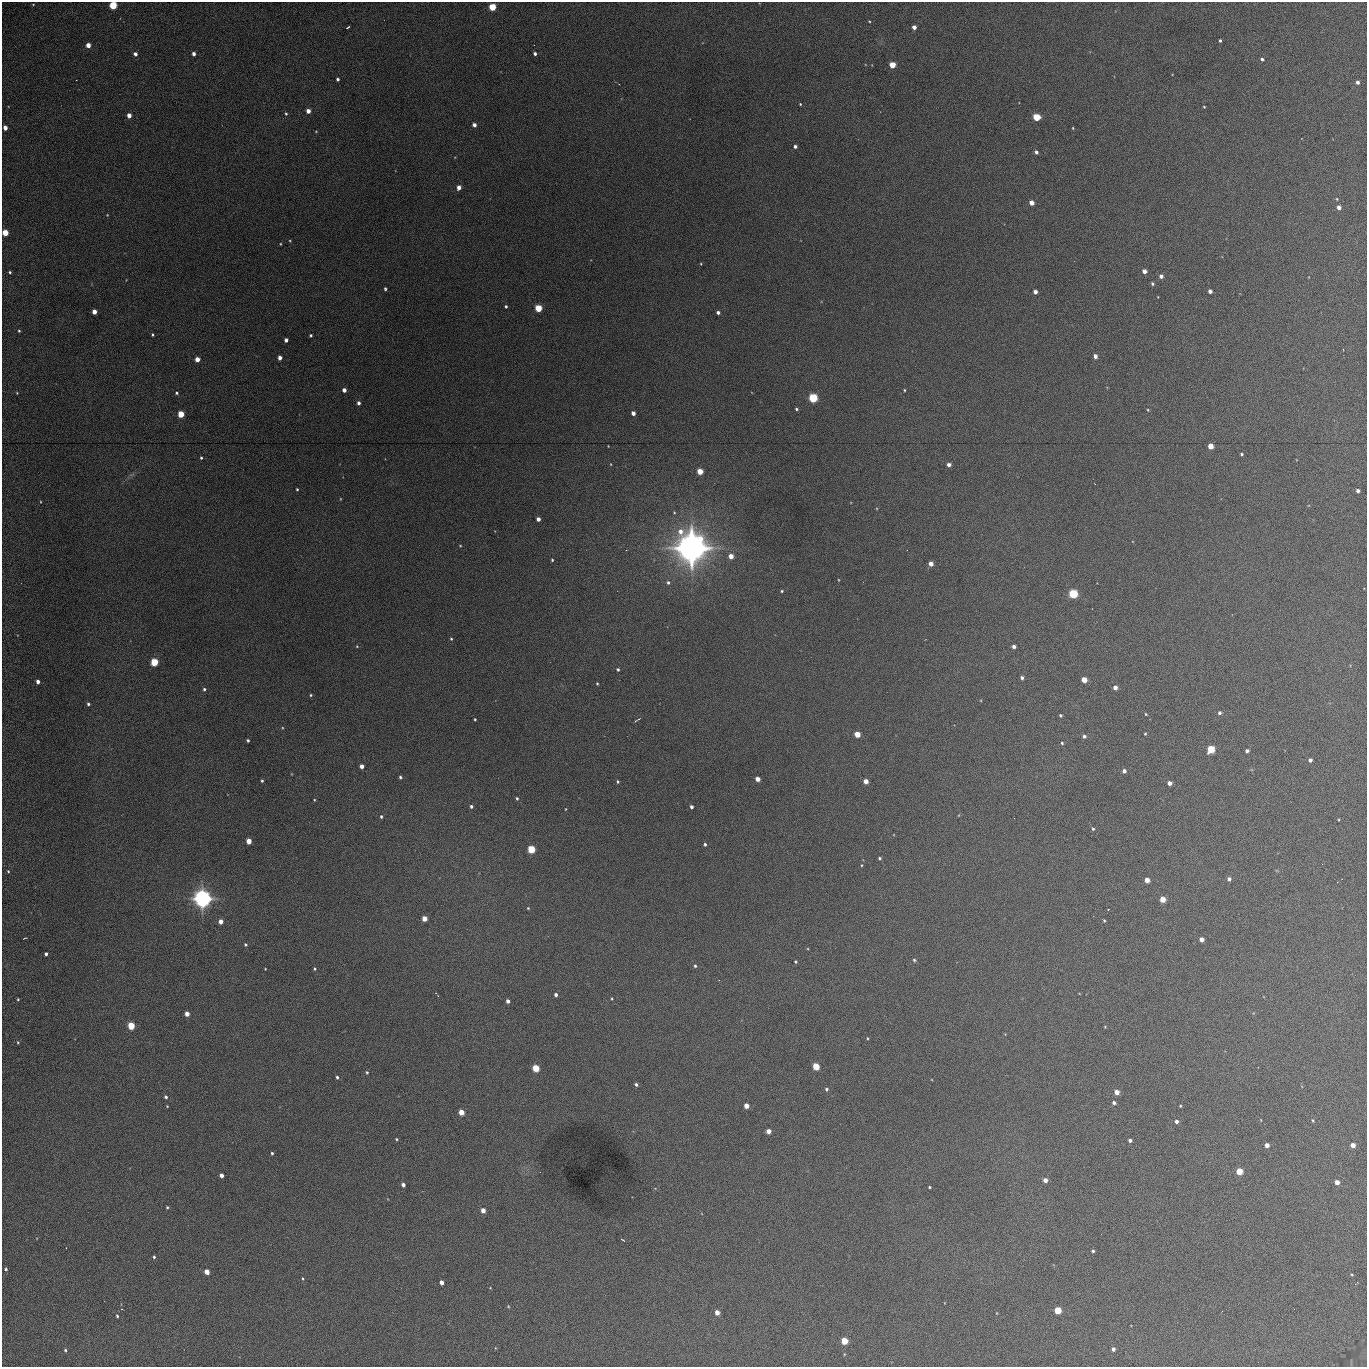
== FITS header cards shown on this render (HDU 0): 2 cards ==
NAXIS1  =                 1365 /fastest changing axis
NAXIS2  =                 1365 /next to fastest changing axis

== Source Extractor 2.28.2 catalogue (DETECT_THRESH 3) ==
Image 1365 x 1365 px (HDU 0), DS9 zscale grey, 1 PNG px = 1 image px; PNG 1369 x 1369 px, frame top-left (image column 1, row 1365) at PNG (2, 2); no overlay
Background 633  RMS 78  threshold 233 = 3 sigma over >= 5 px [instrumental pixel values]
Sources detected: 207; all 207 listed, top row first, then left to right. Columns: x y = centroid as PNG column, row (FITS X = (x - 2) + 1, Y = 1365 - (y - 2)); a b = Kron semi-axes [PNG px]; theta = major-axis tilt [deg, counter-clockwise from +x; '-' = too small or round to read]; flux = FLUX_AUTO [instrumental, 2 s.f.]
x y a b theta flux
33 4 3 2 - 4.2e+03
113 5 5 4 - 3.2e+05
492 7 5 4 - 2.3e+05
869 21 3 2 - 4.4e+03
348 27 4 2 - 7.2e+03
914 27 4 4 - 2.9e+04
1220 40 3 3 - 9.6e+03
88 45 4 4 - 5.1e+04
535 53 3 3 - 1.5e+04
135 54 4 4 - 2.3e+04
194 54 4 3 - 2.1e+04
1262 59 4 3 - 1.2e+04
892 65 4 4 - 1.2e+05
338 79 4 3 - 1.2e+04
1357 82 4 4 - 1.8e+04
800 104 3 3 - 4.8e+03
1204 107 3 2 - 4.4e+03
308 111 4 4 - 3.7e+04
286 114 4 4 - 6.8e+03
129 115 4 4 - 3.7e+04
1036 117 5 4 - 2.2e+05
474 125 4 4 - 2.5e+04
5 128 4 4 - 4.2e+04
1073 128 3 2 - 4.1e+03
316 131 4 3 - 3.8e+03
795 146 4 3 - 1.7e+04
1036 152 4 3 - 1.6e+04
459 187 4 4 - 3.8e+04
1337 199 4 4 - 5.0e+03
1031 203 4 4 - 4.7e+04
1339 207 4 4 - 3.6e+04
107 215 4 3 - 4.1e+03
5 233 4 4 - 1.4e+05
290 241 3 3 - 4.3e+03
280 244 3 3 - 4.3e+03
701 264 3 2 - 3.9e+03
1144 271 4 4 - 3.5e+04
10 272 3 3 - 7.4e+03
1161 276 4 4 - 2.3e+04
1152 284 4 3 - 9.6e+03
385 289 4 3 - 9.0e+03
1210 291 4 4 - 2.2e+04
1035 292 4 4 - 2.7e+04
506 306 3 3 - 8.3e+03
538 308 5 4 - 2.0e+05
94 312 4 4 - 5.7e+04
718 312 4 3 - 1.6e+04
19 331 3 3 - 6.4e+03
152 335 3 3 - 6.9e+03
311 335 3 3 - 8.3e+03
286 340 4 4 - 2.1e+04
1095 356 5 4 - 2.2e+04
280 358 4 4 - 2.8e+04
197 359 4 4 - 5.3e+04
344 390 4 4 - 2.7e+04
904 390 3 2 - 4.9e+03
17 393 3 2 - 4.1e+03
177 393 4 4 - 8.2e+03
813 398 5 5 - 4.6e+05
359 403 4 4 - 1.6e+04
796 409 3 3 - 8.3e+03
1148 410 3 3 - 4.9e+03
633 413 4 4 - 2.8e+04
181 414 5 4 - 1.4e+05
608 446 2 2 - 3.1e+03
1210 446 4 4 - 7.7e+04
1242 454 3 3 - 7.3e+03
201 458 4 3 - 7.1e+03
611 464 4 2 - 3.6e+03
949 465 4 4 - 2.4e+04
700 471 4 4 - 1.1e+05
132 475 10 3 21 1.0e+04
297 489 3 3 - 6.6e+03
1358 491 4 4 - 1.9e+04
340 499 4 3 - 3.8e+03
538 519 4 4 - 2.8e+04
460 546 4 3 - 4.2e+03
691 548 15 15 - 4.9e+06
731 556 5 4 - 5.3e+04
552 560 3 3 - 6.3e+03
931 564 4 4 - 4.2e+04
838 580 3 2 - 3.5e+03
668 582 5 4 - 1.1e+04
782 591 3 3 - 6.4e+03
1073 594 5 5 - 4.1e+05
451 639 4 3 - 6.3e+03
357 646 4 4 - 4.9e+03
1014 646 4 3 - 1.9e+04
154 662 5 4 - 2.6e+05
618 669 3 3 - 9.1e+03
1022 678 4 3 - 1.5e+04
1084 680 4 4 - 7.4e+04
38 682 4 3 - 3.0e+04
597 684 3 2 - 5.4e+03
1115 687 4 4 - 3.2e+04
204 689 4 4 - 9.9e+03
311 695 4 3 - 6.4e+03
88 704 4 4 - 1.0e+04
1219 713 4 4 - 1.4e+04
1146 714 4 3 - 4.8e+03
1060 715 3 3 - 7.8e+03
475 719 3 2 - 6.0e+03
637 720 7 2 30 6.6e+03
282 728 4 3 - 4.2e+03
857 734 4 4 - 9.3e+04
1145 734 3 3 - 5.6e+03
1084 736 4 4 - 1.6e+04
248 740 3 3 - 9.3e+03
1062 743 4 4 - 6.9e+03
1211 749 5 5 - 1.9e+05
1247 751 4 3 - 1.7e+04
1310 760 4 4 - 1.7e+04
362 766 4 4 - 2.8e+04
1124 771 5 4 - 2.0e+04
400 777 4 3 - 9.7e+03
757 779 4 4 - 4.4e+04
262 781 3 3 - 7.7e+03
866 781 4 4 - 4.7e+04
618 782 3 3 - 7.5e+03
1169 783 4 4 - 3.4e+04
517 798 4 3 - 7.5e+03
314 800 3 3 - 4.5e+03
471 806 4 4 - 1.3e+04
691 807 4 3 - 1.8e+04
565 809 3 2 - 3.7e+03
381 816 4 3 - 8.2e+03
1339 820 4 2 - 4.5e+03
1093 829 4 4 - 8.2e+03
249 841 4 4 - 6.6e+04
705 844 3 3 - 8.7e+03
531 849 5 4 - 2.7e+05
880 858 3 3 - 7.9e+03
862 865 4 2 - 4.3e+03
8 871 4 3 - 5.4e+03
1229 879 4 4 - 1.6e+04
1147 880 4 4 - 5.3e+04
202 898 8 8 - 2.1e+06
1163 899 4 4 - 8.6e+04
528 908 3 3 - 4.9e+03
424 918 4 4 - 6.6e+04
1104 920 3 3 - 5.8e+03
221 921 4 4 - 4.4e+04
24 938 4 2 - 3.7e+03
1201 939 4 4 - 4.0e+04
245 945 4 4 - 7.0e+03
46 954 4 3 - 1.4e+04
914 960 5 5 - 8.1e+03
795 962 3 3 - 7.9e+03
695 966 4 3 - 8.6e+03
265 969 2 2 - 3.6e+03
315 969 3 3 - 6.5e+03
556 995 4 3 - 1.5e+04
18 999 3 2 - 5.3e+03
612 999 3 2 - 4.8e+03
508 1001 4 4 - 1.9e+04
187 1014 4 4 - 4.1e+04
131 1026 5 4 - 2.2e+05
1105 1027 4 3 - 4.1e+03
867 1038 4 2 - 4.8e+03
18 1042 5 4 - 6.3e+03
816 1066 5 4 - 1.5e+05
536 1068 5 4 - 1.8e+05
367 1072 4 3 - 7.0e+03
337 1077 4 3 - 9.0e+03
636 1084 4 3 - 1.1e+04
826 1089 3 3 - 9.9e+03
1117 1092 4 4 - 5.5e+04
166 1097 4 4 - 1.1e+04
1114 1103 4 3 - 1.5e+04
167 1106 3 2 - 3.7e+03
746 1106 4 4 - 5.9e+04
1180 1106 3 3 - 5.3e+03
461 1112 4 4 - 8.0e+04
1261 1120 4 2 - 2.9e+03
1313 1120 5 3 - 5.7e+03
1176 1121 4 4 - 2.1e+04
769 1131 4 4 - 4.2e+04
396 1139 3 3 - 5.4e+03
1130 1140 4 3 - 1.4e+04
1267 1145 4 4 - 3.3e+04
1353 1145 4 4 - 4.6e+04
272 1153 3 3 - 7.8e+03
1239 1171 5 4 - 1.5e+05
221 1175 4 4 - 3.0e+04
1045 1180 4 4 - 2.8e+04
1337 1182 4 4 - 3.9e+04
403 1185 4 3 - 2.1e+04
929 1187 3 3 - 6.2e+03
167 1207 4 3 - 6.1e+03
483 1210 4 4 - 3.8e+04
623 1240 5 2 - 4.3e+03
1093 1251 4 3 - 9.2e+03
154 1257 4 4 - 8.2e+03
6 1269 3 3 - 7.0e+03
207 1272 4 4 - 6.6e+04
1352 1274 4 2 - 4.9e+03
303 1278 4 3 - 5.4e+03
442 1282 4 4 - 3.4e+04
508 1306 4 4 - 5.3e+03
1058 1310 5 4 - 2.1e+05
717 1312 4 4 - 4.7e+04
997 1313 4 3 - 3.5e+03
117 1316 4 3 - 7.7e+03
844 1341 5 4 - 1.6e+05
1113 1349 4 3 - 1.9e+04
65 1350 4 3 - 7.4e+03
844 1354 5 3 - 4.6e+03
At the frame edge (FLAGS 8, measured only in part): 2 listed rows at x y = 113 5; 5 233

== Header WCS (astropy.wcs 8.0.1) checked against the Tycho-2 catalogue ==
Header WCS as astropy/WCSLIB reads it (applying the file's SIP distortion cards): RA---TAN-SIP/DEC--TAN-SIP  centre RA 02:17:03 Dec +13:19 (34.26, +13.32 deg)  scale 1.91 arcsec/px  FOV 43.6' x 43.6'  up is -180 deg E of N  parity flipped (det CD > 0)
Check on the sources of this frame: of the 60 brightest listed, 15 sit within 2.7 arcsec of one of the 19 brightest Tycho-2 stars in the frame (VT <= 12.67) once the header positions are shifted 0.30 arcsec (0.27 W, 0.14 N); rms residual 0.90 arcsec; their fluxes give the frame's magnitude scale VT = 25.19 - 2.5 log10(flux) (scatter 0.16 mag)
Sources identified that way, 15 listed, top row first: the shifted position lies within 2.7 arcsec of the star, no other Tycho-2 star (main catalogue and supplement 1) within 5.4 arcsec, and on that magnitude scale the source's flux lands within +1.5 / -3 mag of the star's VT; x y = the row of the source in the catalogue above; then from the Tycho-2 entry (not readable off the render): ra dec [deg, ICRS J2000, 3 dp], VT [Tycho-2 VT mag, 2 dp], TYC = Tycho-2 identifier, HIP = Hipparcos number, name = IAU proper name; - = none
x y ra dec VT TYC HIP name
113 5 34.572 +12.955 11.42 637-1207-1 - -
492 7 34.365 +12.956 12.09 637-873-1 - -
1036 117 34.068 +13.016 12.11 637-923-1 - -
538 308 34.341 +13.116 11.78 637-767-1 - -
813 398 34.191 +13.165 10.78 637-980-1 - -
181 414 34.536 +13.172 12.67 637-944-1 - -
1073 594 34.049 +13.269 11.22 637-820-1 - -
154 662 34.551 +13.304 11.62 637-695-1 - -
1211 749 33.973 +13.352 11.91 637-1253-1 - -
531 849 34.345 +13.404 11.61 637-1245-1 - -
202 898 34.525 +13.430 7.86 637-948-1 10730 -
536 1068 34.343 +13.520 12.11 637-855-1 - -
1239 1171 33.958 +13.576 11.96 637-1126-1 - -
1058 1310 34.057 +13.650 11.94 637-667-1 - -
844 1341 34.174 +13.666 12.36 637-601-1 - -